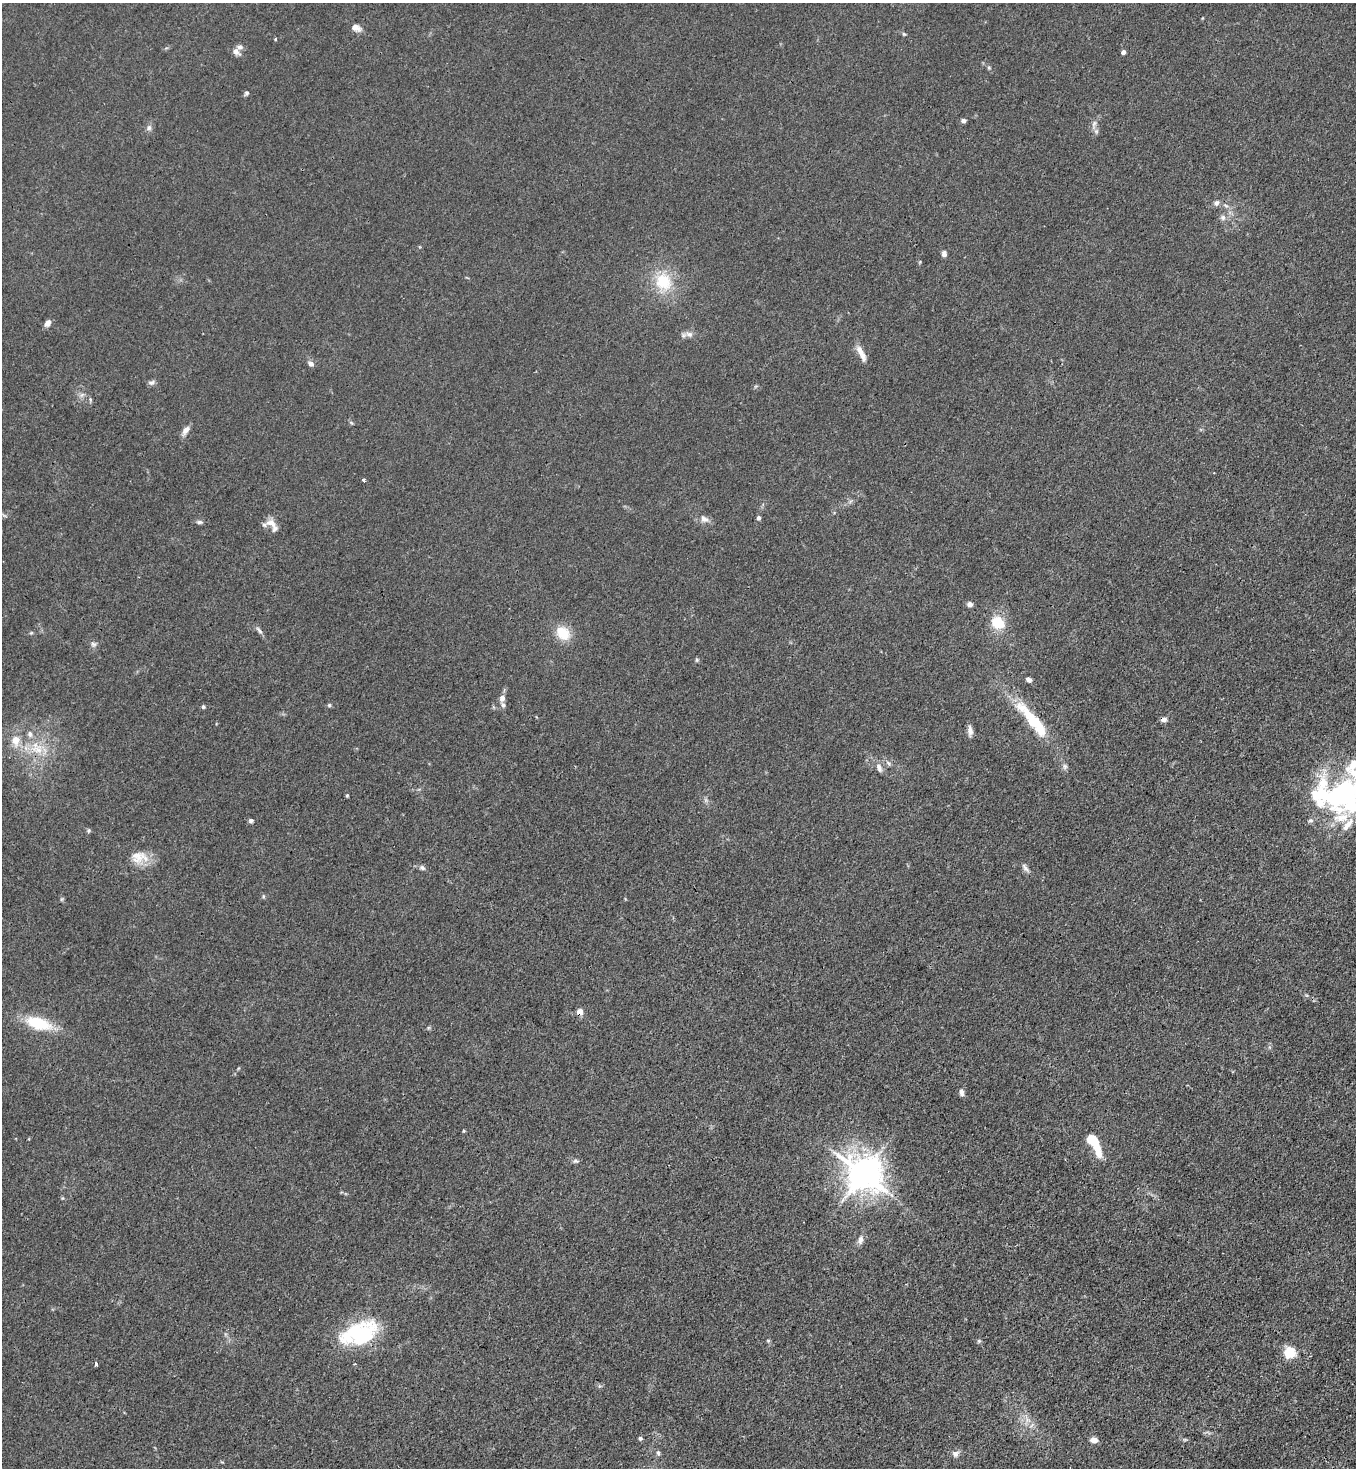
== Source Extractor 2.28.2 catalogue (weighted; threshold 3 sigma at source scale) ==
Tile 6 of 4 x 4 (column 2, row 2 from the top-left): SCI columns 1580-2933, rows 2993-4458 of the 6007 x 5984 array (HDU 1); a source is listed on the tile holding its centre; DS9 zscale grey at full resolution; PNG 1358 x 1470 px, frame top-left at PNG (2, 3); no overlay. Shown black and unused: <1% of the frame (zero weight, under 3 of 4 exposures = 7% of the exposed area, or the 3 px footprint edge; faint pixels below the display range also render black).
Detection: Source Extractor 2.28.2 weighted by HDU 2 'WHT'; one run over the whole footprint, this tile lists its part. Background 0.021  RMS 0.0028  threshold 0.0127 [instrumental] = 3 sigma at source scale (4.5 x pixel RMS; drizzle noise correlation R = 1.50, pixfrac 1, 0.05/0.05 arcsec/px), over >= 5 px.
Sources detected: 84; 2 inside a brighter object's white glare — not listed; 7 inside a brighter listed object's ellipse — not listed separately; the other 75 listed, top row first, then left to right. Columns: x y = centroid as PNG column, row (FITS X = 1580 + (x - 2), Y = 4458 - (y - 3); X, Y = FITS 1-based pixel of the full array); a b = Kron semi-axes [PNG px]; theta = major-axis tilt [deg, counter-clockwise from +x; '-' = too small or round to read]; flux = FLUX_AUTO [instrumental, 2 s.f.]
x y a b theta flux
356 28 12 8 -29 1.9
904 34 6 4 -44 0.38
275 39 4 3 - 0.25
236 51 8 6 -37 1.8
1123 52 4 4 - 1.3
989 68 5 5 - 0.41
246 93 7 5 60 0.56
963 121 5 4 - 0.98
1094 124 10 5 63 0.98
149 128 8 7 - 0.94
1216 203 8 6 58 0.97
1226 206 8 3 -19 0.65
1223 218 7 7 - 0.99
944 254 7 5 -87 1.1
663 282 27 22 -64 11
48 323 8 6 52 1.5
689 334 11 7 -15 1.4
861 353 24 7 -63 2.6
311 364 7 6 - 1.1
151 382 9 6 11 0.81
82 394 7 4 20 0.65
90 399 6 4 -72 0.39
186 430 12 7 52 1.6
364 480 4 3 - 0.8
758 518 4 4 - 0.85
704 519 12 8 -26 1.5
199 522 9 5 0 0.67
271 523 17 10 -20 2.5
970 604 6 5 - 1.2
998 623 15 13 -33 7.3
259 630 13 4 -50 0.92
31 633 6 3 18 0.34
563 633 18 14 -47 6.2
93 644 8 7 - 0.86
697 660 5 4 - 0.43
1028 679 7 5 -34 0.91
502 698 8 7 - 1.4
329 705 6 5 - 0.39
203 707 5 4 - 0.49
1163 719 7 6 - 1.2
1033 722 38 14 -49 15
970 731 14 6 -86 1.5
30 734 9 7 -75 1.2
16 740 15 12 -86 3.9
37 750 21 15 -4 7.1
888 763 7 4 -45 0.62
1065 766 8 6 -89 0.79
879 767 13 7 -66 1.4
1344 793 58 28 34 39
347 795 4 4 - 0.32
251 820 6 5 - 0.64
1348 824 23 8 51 3.3
89 830 5 5 - 0.44
138 857 23 17 19 5.3
422 868 9 6 -28 0.78
1025 868 12 6 -54 1.1
263 896 6 4 -72 0.35
580 1012 6 6 - 2.4
38 1023 28 13 -18 12
961 1092 9 5 -80 0.98
464 1131 4 4 - 0.31
1094 1143 24 8 -60 11
575 1161 8 5 -13 0.62
863 1173 11 10 - 590
861 1240 10 7 72 1.5
357 1333 34 21 23 26
768 1341 6 4 0 0.33
979 1341 6 5 - 0.42
1290 1352 6 5 - 29
95 1363 3 3 - 8
640 1438 5 5 - 0.55
1094 1440 8 6 -5 1.7
1185 1440 6 4 0 0.38
658 1453 7 5 -87 0.59
955 1454 10 9 - 1.2
Overlapping masked pixels (flux is a lower limit): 2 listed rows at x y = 1163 719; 580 1012
Isophote crosses this tile's border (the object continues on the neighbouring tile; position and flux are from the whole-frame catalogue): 1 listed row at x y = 1344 793